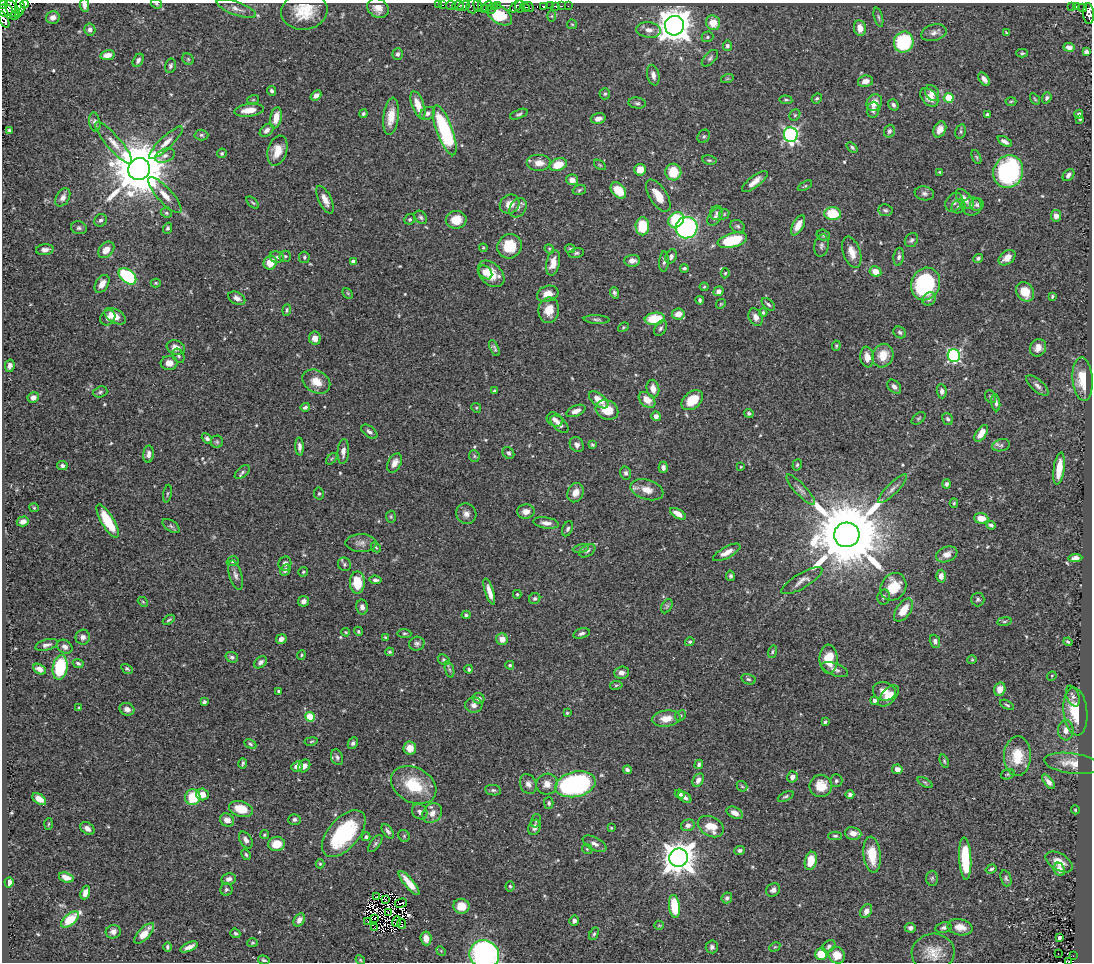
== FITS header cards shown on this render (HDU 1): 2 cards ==
NAXIS1  =                 1090
NAXIS2  =                  960

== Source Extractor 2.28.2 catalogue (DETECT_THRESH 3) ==
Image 1090 x 960 px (HDU 1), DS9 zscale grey, 1 PNG px = 1 image px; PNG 1094 x 964 px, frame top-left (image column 1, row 960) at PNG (2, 3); each listed source drawn as its Kron ellipse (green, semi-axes under 4 px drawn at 4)
Background 0.426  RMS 0.018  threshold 0.0541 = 3 sigma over >= 5 px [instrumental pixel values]
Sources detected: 567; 7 with non-positive FLUX_AUTO (blend fragments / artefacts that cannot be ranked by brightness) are neither listed nor drawn; of the other 560, the 500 brightest by FLUX_AUTO listed and drawn (60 fainter detections omitted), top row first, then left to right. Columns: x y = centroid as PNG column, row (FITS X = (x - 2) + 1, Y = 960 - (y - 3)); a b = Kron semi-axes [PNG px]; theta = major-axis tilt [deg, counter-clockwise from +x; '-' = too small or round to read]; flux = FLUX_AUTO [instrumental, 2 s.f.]
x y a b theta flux
3 4 3 2 - 67
25 4 4 4 - 100
156 4 6 4 -21 1.5
84 5 7 4 -85 5
438 5 2 2 - 7.3
442 5 3 2 - 3.8
451 5 5 3 - 4.6
458 5 6 3 6 100
477 5 6 3 -78 39
498 5 2 2 - 11
20 6 9 4 -89 220
463 6 7 4 28 240
473 6 7 6 - 120
487 6 6 3 46 46
516 6 8 3 41 50
543 6 4 3 - 66
551 6 2 2 - 16
556 6 3 3 - 74
562 6 3 2 - 21
568 6 2 2 - 1.9
1077 6 4 3 - 52
494 7 3 2 - 15
520 7 6 3 -84 36
525 7 5 2 - 5.9
529 7 5 3 - 7
1072 7 3 2 - 5.9
378 8 11 9 -38 11
1082 8 4 3 - 11
12 9 9 6 -52 150
236 9 21 6 -20 7.8
484 9 3 2 - 21
492 9 3 2 - 13
5 10 8 6 4 200
304 11 23 18 9 35
19 12 3 2 - 57
499 14 14 8 -35 29
1088 14 10 5 -85 130
15 15 5 3 - 77
552 16 6 4 90 1.5
53 17 7 6 - 7.2
878 17 10 3 -75 2.4
4 20 9 4 -64 99
713 23 7 7 - 19
572 24 5 4 - 1.4
674 26 10 9 - 2300
860 28 8 6 -79 12
90 30 6 5 - 5.1
649 30 12 7 -6 7.9
934 33 13 8 16 6.3
1006 33 3 3 - 1.3
707 37 6 5 - 2.5
904 42 11 9 67 92
727 46 5 4 - 3.3
1069 47 5 4 - 5.3
1086 52 4 4 - 4.1
1022 53 5 4 - 1.9
398 54 6 5 - 3.1
107 55 7 5 11 9.5
710 58 10 5 46 3.5
188 59 6 5 - 1.9
138 60 7 5 60 3.8
170 66 7 5 76 2.8
653 75 10 6 -78 6.9
727 79 6 4 18 1.7
984 79 7 4 -55 5.6
865 81 8 5 12 9
271 91 5 4 - 3.3
932 93 8 6 -60 7.6
605 94 5 5 - 2.1
316 95 6 4 40 5.5
929 97 11 7 -47 12
817 98 5 4 - 2
949 98 5 5 - 39
1047 98 6 4 70 2.7
1035 99 6 3 -55 1.3
253 100 6 4 19 1.6
786 100 6 3 -6 1.6
1011 101 5 3 - 1.3
874 102 9 7 56 13
637 103 9 5 -7 2.9
418 105 14 6 -70 18
893 105 6 4 -55 3.3
249 110 15 6 8 17
873 110 8 6 84 5.7
428 113 8 6 32 4
363 114 4 3 - 1.9
519 114 9 4 22 2.9
1079 114 4 3 - 2.6
795 115 6 5 - 1.9
987 115 4 3 - 2.9
391 116 19 7 82 19
276 118 11 5 79 14
598 119 7 5 16 7.3
1080 119 4 3 - 1.4
95 122 10 5 -78 3.8
940 129 8 6 63 9.9
9 130 4 3 - 2
267 130 8 5 41 4.8
445 130 26 8 -70 120
889 131 6 5 - 3.5
960 131 7 5 75 2.6
201 135 7 5 -2 2.6
791 135 7 7 - 250
704 136 7 5 56 2.3
1005 141 8 4 -30 5.2
114 143 27 7 -49 14
166 143 22 6 44 10
852 147 6 4 -39 2.3
277 151 15 9 73 17
222 153 5 4 - 2.1
165 156 10 6 21 5.5
976 157 7 4 -67 1.7
709 160 7 4 -9 2.1
539 163 12 8 0 11
558 165 9 6 20 25
600 165 6 3 -36 1.3
139 169 11 10 - 8800
640 170 6 6 - 13
673 172 8 8 - 32
940 172 4 3 - 1.4
1008 172 16 14 64 220
1068 175 7 5 47 4.5
572 180 6 5 - 8.6
755 182 16 5 37 9.7
805 186 8 3 28 1.5
579 190 7 5 19 2
618 191 9 6 -47 27
924 193 10 7 -9 4.1
165 195 23 7 -48 13
658 196 18 8 -58 21
63 197 10 6 58 6.2
965 199 12 6 -52 9.7
325 200 15 6 -65 10
954 202 10 8 52 5.6
253 203 7 3 -44 1.7
510 204 10 9 - 13
977 205 7 6 - 3.4
959 206 7 6 - 3.4
971 206 10 9 - 6.1
518 208 10 8 59 5.3
885 210 7 6 - 2.8
166 213 6 4 -22 2
717 213 7 6 - 3.2
724 214 6 4 47 1.7
833 214 8 6 -4 40
1056 216 5 5 - 6.6
421 217 7 5 -50 2.8
715 217 10 6 55 4.2
410 219 5 5 - 2.2
100 220 7 6 - 3.3
456 220 10 9 - 21
676 220 8 7 - 65
798 225 11 5 62 12
642 226 9 6 -89 47
737 226 7 6 - 2.9
79 228 8 6 -14 3.2
168 228 5 4 - 2.3
687 228 11 10 - 260
823 235 7 5 -17 2.3
732 240 15 7 14 65
911 240 7 6 - 3.2
510 246 12 11 - 39
821 246 11 7 79 4.3
483 248 4 4 - 1.5
549 249 5 4 - 1.4
570 249 5 4 - 1.7
45 250 9 5 5 5
106 250 9 6 46 13
852 252 16 8 -71 14
576 253 8 5 9 2.6
285 256 5 5 - 2.4
671 256 7 5 65 3.9
277 257 7 5 -13 3.3
304 257 6 5 - 2.2
899 257 9 5 82 3.8
978 258 5 4 - 2.8
1007 258 9 6 39 12
632 261 8 6 5 8.1
664 261 10 5 87 3.3
354 262 4 4 - 7.3
270 263 7 6 - 20
553 263 13 6 77 15
684 268 4 3 - 2.2
485 272 8 5 -46 11
875 272 6 5 - 13
725 273 5 4 - 1.7
491 274 15 10 -45 26
127 276 10 6 -40 94
156 283 5 4 - 1.6
102 284 10 6 58 9.1
926 284 17 14 66 110
704 287 4 4 - 1.3
719 291 5 4 - 6
1025 292 10 8 -56 23
348 293 6 4 -46 1.4
614 293 6 4 -70 3
548 294 11 7 18 12
1052 297 4 3 - 1.6
237 298 9 6 -29 5.5
929 299 7 6 - 3.4
700 300 4 3 - 2.4
721 304 5 4 - 1.4
768 304 8 4 -42 3
287 310 6 4 82 1.8
549 310 13 10 81 17
763 313 4 3 - 1.9
678 314 6 5 - 10
115 316 12 6 -30 12
756 317 9 6 -64 6.4
108 318 8 7 - 5.5
655 319 10 6 7 46
597 320 13 3 -2 2.7
623 327 5 4 - 1.5
661 328 8 5 57 3
900 332 7 5 -33 2.7
315 338 6 6 - 9.4
836 346 5 3 - 1.8
176 347 9 7 -18 9.4
494 348 8 4 -65 2.9
1038 348 9 8 - 8.9
954 355 6 6 - 190
179 356 7 5 -64 2.7
883 356 12 10 69 23
867 357 10 6 -83 11
169 363 8 7 - 11
10 366 6 5 - 4.9
1083 379 22 10 -86 30
316 382 15 11 -31 18
1037 386 14 6 -40 5.2
894 387 8 5 -45 4.9
653 389 9 6 -78 9.9
495 391 3 3 - 1.8
942 391 7 5 -86 4.2
100 392 7 5 18 2.5
33 397 6 5 - 7.2
991 397 7 5 -59 2.2
599 400 11 6 -39 16
647 400 9 6 -42 14
692 400 12 8 38 30
996 403 8 4 -82 3.5
305 407 5 4 - 2.8
476 408 5 4 - 1.4
607 410 12 9 -27 25
576 411 10 5 23 7.7
749 413 5 4 - 2.6
656 416 5 4 - 5.1
918 418 8 5 38 2
948 419 6 5 - 2.5
555 420 8 6 -32 5.2
559 424 11 6 -43 6.7
369 432 9 5 -37 4.1
981 433 9 5 55 11
207 438 5 4 - 3.1
217 442 6 6 - 2.3
577 445 8 6 -55 4.9
592 445 4 3 - 2
1001 445 9 6 14 3.6
299 447 9 4 -88 4.7
343 451 12 5 86 7.1
508 453 6 5 - 2.8
148 454 8 5 84 5.2
474 456 6 5 - 2
332 459 7 4 45 1.9
395 463 10 6 63 8.5
797 465 6 4 74 1.9
62 466 5 4 - 3.2
663 467 5 4 - 4.7
741 467 4 3 - 1.3
1059 469 16 5 82 24
242 472 9 5 40 3.1
626 473 6 5 - 3.5
946 484 4 4 - 3.2
892 489 20 5 45 6.7
647 490 17 10 -16 15
801 490 20 5 -47 6.4
575 493 10 7 63 9.4
167 494 9 3 81 1.8
319 494 6 5 - 2
954 503 4 4 - 1.5
34 508 5 4 - 1.5
526 511 9 7 10 7.9
466 514 10 10 - 6.9
678 514 9 4 -30 8.7
391 517 6 5 - 1.9
981 518 7 5 -3 13
23 521 6 5 - 6.9
108 521 19 6 -59 42
546 523 13 5 -9 6.5
991 525 4 3 - 2.7
171 526 10 5 -36 3
568 529 8 5 66 3
847 535 13 12 - 18000
361 543 16 8 0 7.6
376 547 6 4 -46 1.5
581 549 8 4 9 2.6
587 551 9 5 33 3.4
727 552 15 5 28 11
947 554 11 7 22 9.5
1075 558 7 4 6 7.3
233 561 6 4 17 2.2
285 563 7 6 - 4.6
344 564 7 6 - 2.9
285 570 6 5 - 4.7
303 572 5 4 - 1.6
235 575 15 6 -74 5.5
730 576 5 4 - 2.8
941 576 6 5 - 7
375 580 6 4 -6 4
802 581 23 7 31 8
357 582 11 7 90 35
893 587 14 12 57 32
489 592 13 4 -72 9.7
517 594 4 3 - 1.4
884 597 7 6 - 3.3
535 599 6 5 - 2.6
978 599 7 6 - 2.8
303 601 5 5 - 5.3
143 602 5 4 - 1.5
667 606 7 5 61 2.1
362 607 7 5 -79 5
904 610 13 7 56 20
466 615 4 4 - 2.1
169 620 6 3 31 1.9
1004 621 7 3 8 1.9
358 631 5 4 - 1.8
346 632 4 3 - 1.3
404 633 7 4 -4 2.1
581 633 8 5 17 3.6
83 637 7 7 - 4.9
385 637 4 2 - 1.3
281 639 5 4 - 6
502 639 6 6 - 9
935 641 6 5 - 3.4
690 642 5 4 - 1.9
1068 642 4 2 - 1.9
417 644 8 7 - 3.6
46 645 11 5 15 4.6
65 647 8 6 -32 5.1
389 652 4 4 - 1.8
772 652 6 4 72 1.8
301 655 4 4 - 1.4
232 657 6 5 - 3.1
829 659 14 9 89 27
444 660 6 4 -31 2.8
972 660 4 4 - 1.3
260 662 7 5 41 3.8
78 663 5 4 - 2.7
510 665 4 4 - 2.2
60 667 12 7 80 87
40 669 7 5 -29 6.4
127 669 6 4 -29 2.1
469 669 4 3 - 2.5
835 669 14 6 -21 5.8
450 670 8 3 -71 2.8
621 673 7 6 - 5.9
1052 676 5 4 - 1.5
748 679 7 5 -16 2.5
616 685 6 4 9 1.8
1000 689 7 5 73 11
278 691 3 3 - 1.9
884 691 11 9 -16 11
888 696 13 7 46 13
1073 696 11 6 -68 3.9
479 699 6 5 - 5
875 700 4 4 - 3.1
204 702 4 4 - 3.1
474 705 9 7 -5 5.5
1007 705 7 3 -28 1.8
79 708 4 3 - 1.5
127 709 7 6 - 6.7
1075 711 24 12 -84 42
567 713 3 3 - 1.3
680 715 6 5 - 1.8
310 717 5 4 - 47
666 719 14 8 7 14
825 722 4 3 - 2.1
1066 730 10 7 88 7.6
311 741 7 3 10 1.5
353 743 6 4 63 2.8
250 744 6 4 -28 2
410 748 6 6 - 14
1017 756 20 13 88 33
337 757 8 6 -71 3.2
944 761 7 4 -69 1.7
243 763 5 3 - 2
1072 763 28 10 -8 18
699 764 5 4 - 2.5
297 766 6 5 - 7.2
304 766 7 5 52 6.5
897 769 5 5 - 7
627 770 4 3 - 3.1
1008 774 7 5 18 2
792 777 6 5 - 6.2
698 780 7 5 56 6.1
836 781 6 6 - 2.8
1048 782 9 4 -52 6.1
925 783 8 4 -27 1.9
528 784 10 8 -65 6.4
547 784 10 10 - 10
575 784 20 12 13 280
414 785 24 17 -28 50
742 786 6 4 -43 1.6
821 786 11 11 - 21
493 790 8 5 -9 2.8
202 794 6 5 - 13
680 794 5 4 - 3.1
850 795 4 4 - 4.8
786 796 8 4 26 2.2
193 797 8 7 - 39
685 797 7 4 -35 4.1
39 799 7 5 -38 13
549 803 6 5 - 2.5
241 809 12 7 -15 26
1075 810 4 4 - 1.4
420 812 8 7 - 4.4
432 813 11 9 44 11
735 813 9 5 -29 8.4
294 819 6 5 - 3
227 820 7 6 - 8.3
536 821 7 5 74 2.1
48 824 6 4 87 1.3
688 825 7 6 - 5.1
711 826 14 9 -28 23
534 827 8 6 70 6.7
87 828 8 5 -37 7.2
611 828 3 2 - 1.3
388 831 8 4 -54 3.4
853 833 8 6 -7 11
344 834 28 15 48 110
264 835 5 4 - 1.8
404 836 6 5 - 1.9
835 836 7 4 0 2.2
366 837 4 4 - 2.5
246 840 9 5 -59 5.2
276 844 8 7 - 19
375 844 10 4 54 2.7
594 844 13 6 -27 5.9
587 849 5 4 - 1.6
740 850 5 4 - 3
246 855 6 4 -62 1.9
872 855 18 8 -84 30
679 858 9 9 - 2200
965 859 21 6 -87 61
811 861 9 6 76 21
1059 862 15 8 -31 14
320 864 4 4 - 1.5
991 869 6 3 19 2
1059 869 7 5 -64 7.9
66 877 7 5 -18 11
932 878 7 6 - 2.9
1006 878 8 5 -72 2.6
229 879 7 5 8 5.5
9 882 5 4 - 5.8
409 883 15 4 -50 17
510 886 5 4 - 1.8
226 890 6 6 - 2.7
773 890 7 6 - 4.9
85 893 7 4 70 6.4
376 897 3 2 - 1.3
727 898 5 5 - 3.4
385 899 3 2 - 1.3
401 903 6 2 16 3.1
461 906 8 7 - 21
674 906 12 5 -83 43
866 911 7 5 60 6
388 912 2 2 - 1.4
70 919 11 5 39 51
374 919 3 2 - 1.4
299 920 7 5 59 6.4
367 921 4 2 - 1.5
574 921 5 4 - 3.8
397 922 5 2 - 1.9
402 924 5 2 - 1.4
659 925 5 4 - 1.4
960 927 12 8 -10 13
375 928 3 2 - 1.9
910 928 5 5 - 4.3
944 928 8 5 12 3.6
113 932 7 6 - 5.4
144 933 13 5 47 13
235 933 5 4 - 1.9
594 934 7 4 64 2
426 938 7 5 -84 12
1060 938 4 3 - 3.8
253 943 5 4 - 1.4
829 946 7 5 42 3.4
167 947 5 4 - 2.2
189 947 9 4 25 6.7
712 947 6 6 - 3.5
775 947 6 4 29 1.4
441 951 5 4 - 1.4
933 953 21 19 8 23
1058 953 2 2 - 1.3
484 954 15 14 - 250
821 954 6 6 - 29
837 955 9 8 - 18
1073 956 2 2 - 2
264 960 6 4 -16 2.1
360 960 5 4 - 1.4
1069 962 3 2 - 2.9
At the frame edge (FLAGS 8, measured only in part): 10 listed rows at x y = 3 4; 25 4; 156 4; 84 5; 20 6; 5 10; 1088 14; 4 20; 484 954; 1069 962
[60 fainter detections neither listed nor drawn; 7 non-positive-flux detections neither listed nor drawn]